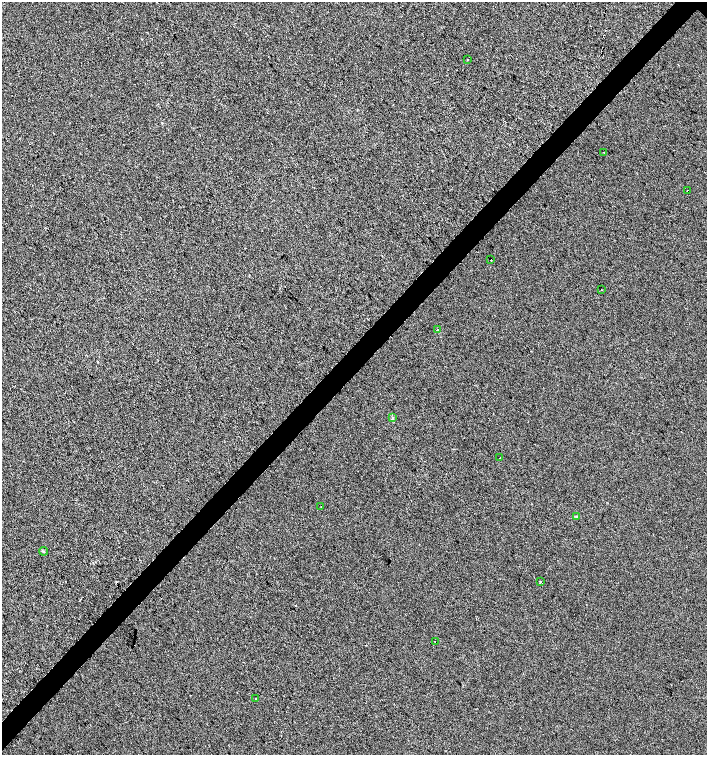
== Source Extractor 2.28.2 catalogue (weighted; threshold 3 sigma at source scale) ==
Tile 7 of 4 x 4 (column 3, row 2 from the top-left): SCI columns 3042-4451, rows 3013-4517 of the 6018 x 6029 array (HDU 1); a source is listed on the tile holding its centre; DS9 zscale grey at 2 x 2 block average (1 PNG px = mean of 2 x 2 image px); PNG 709 x 757 px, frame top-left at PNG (2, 2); each listed source drawn as its Kron ellipse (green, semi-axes under 4 px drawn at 4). Shown black and unused: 4% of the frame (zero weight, under 2 of 3 exposures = <1% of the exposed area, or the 3 px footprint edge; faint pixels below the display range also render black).
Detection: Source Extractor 2.28.2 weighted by HDU 2 'WHT'; one run over the whole footprint, this tile lists its part. Background 6.08e-04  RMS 0.0056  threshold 0.0251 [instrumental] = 3 sigma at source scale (4.5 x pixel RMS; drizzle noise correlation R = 1.50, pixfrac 1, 0.0396/0.0396 arcsec/px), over >= 5 px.
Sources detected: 18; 4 cosmic-ray / hot-pixel residue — neither listed nor drawn; the other 14 listed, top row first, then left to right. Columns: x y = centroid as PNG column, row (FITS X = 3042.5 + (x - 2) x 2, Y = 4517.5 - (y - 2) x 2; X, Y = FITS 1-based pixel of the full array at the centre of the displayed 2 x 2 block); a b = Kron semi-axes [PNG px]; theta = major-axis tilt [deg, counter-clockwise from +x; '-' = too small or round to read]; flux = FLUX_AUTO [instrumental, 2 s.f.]
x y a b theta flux
467 60 2 2 - 1.5
604 152 2 2 - 1.4
688 191 2 2 - 1.6
491 260 2 2 - 1.7
601 290 2 2 - 0.65
438 330 2 2 - 0.69
393 418 4 3 - 1.5
500 458 2 2 - 1.8
321 507 2 2 - 0.7
577 517 3 3 - 1.2
43 551 4 2 - 1.2
540 582 2 2 - 2.9
435 642 2 2 - 0.58
256 699 2 2 - 0.53
Overlapping masked pixels (flux is a lower limit): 1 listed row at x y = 688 191
Diffuse or blended objects may show on this block-average render without a row.